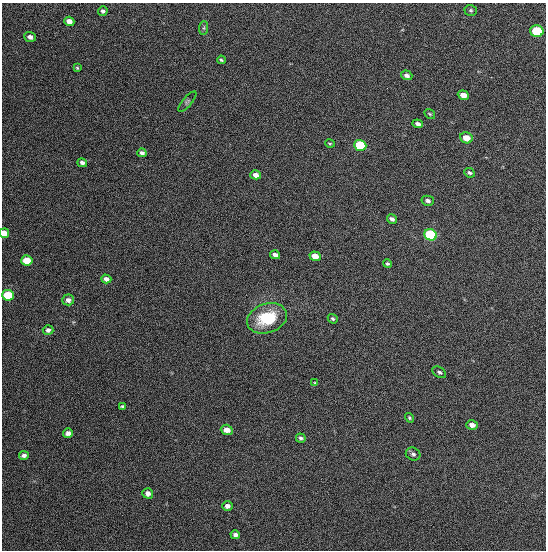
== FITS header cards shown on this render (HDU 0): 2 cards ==
NAXIS1  =                  544
NAXIS2  =                  548

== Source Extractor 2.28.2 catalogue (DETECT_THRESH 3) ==
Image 544 x 548 px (HDU 0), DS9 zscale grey, 1 PNG px = 1 image px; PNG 548 x 552 px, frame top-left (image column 1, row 548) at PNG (2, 3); each listed source drawn as its Kron ellipse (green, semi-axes under 4 px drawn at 4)
Background 1340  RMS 63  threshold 188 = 3 sigma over >= 5 px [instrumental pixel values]
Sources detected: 47; all 47 listed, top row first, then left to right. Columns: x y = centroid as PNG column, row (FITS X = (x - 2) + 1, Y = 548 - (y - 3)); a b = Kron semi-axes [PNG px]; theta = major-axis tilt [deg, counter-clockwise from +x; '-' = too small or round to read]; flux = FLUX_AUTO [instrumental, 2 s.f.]
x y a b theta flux
471 10 6 5 - 7200
103 11 5 4 - 9300
69 21 5 4 - 31000
204 28 7 4 89 7900
537 31 7 5 -14 270000
30 37 6 5 - 16000
221 60 4 3 - 6200
77 68 4 3 - 4500
407 75 6 4 -20 14000
463 95 6 4 -20 34000
187 102 13 4 50 10000
430 114 6 4 -36 5100
418 124 5 4 - 15000
466 138 6 5 - 54000
330 144 5 3 - 4500
360 145 6 5 - 320000
142 153 4 4 - 14000
82 163 5 4 - 12000
470 173 6 4 -24 8800
256 175 5 4 - 24000
428 201 6 5 - 12000
392 219 5 4 - 13000
4 233 5 4 - 55000
431 235 6 5 - 530000
275 255 5 4 - 21000
315 256 6 4 -20 51000
27 260 5 5 - 110000
387 264 5 4 - 7100
106 279 5 4 - 19000
8 295 6 5 - 230000
68 300 6 5 - 18000
267 318 20 14 18 190000
333 319 5 4 - 6900
48 330 5 5 - 13000
439 372 7 5 -31 8300
315 383 4 4 - 5300
122 406 4 3 - 7700
409 418 5 4 - 5900
472 425 6 4 -17 19000
227 430 6 5 - 36000
68 433 5 4 - 18000
301 438 5 4 - 8500
413 454 7 6 - 12000
24 455 5 4 - 12000
148 493 5 5 - 19000
227 506 5 4 - 16000
235 535 5 4 - 15000
At the frame edge (FLAGS 8, measured only in part): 1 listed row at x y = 4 233